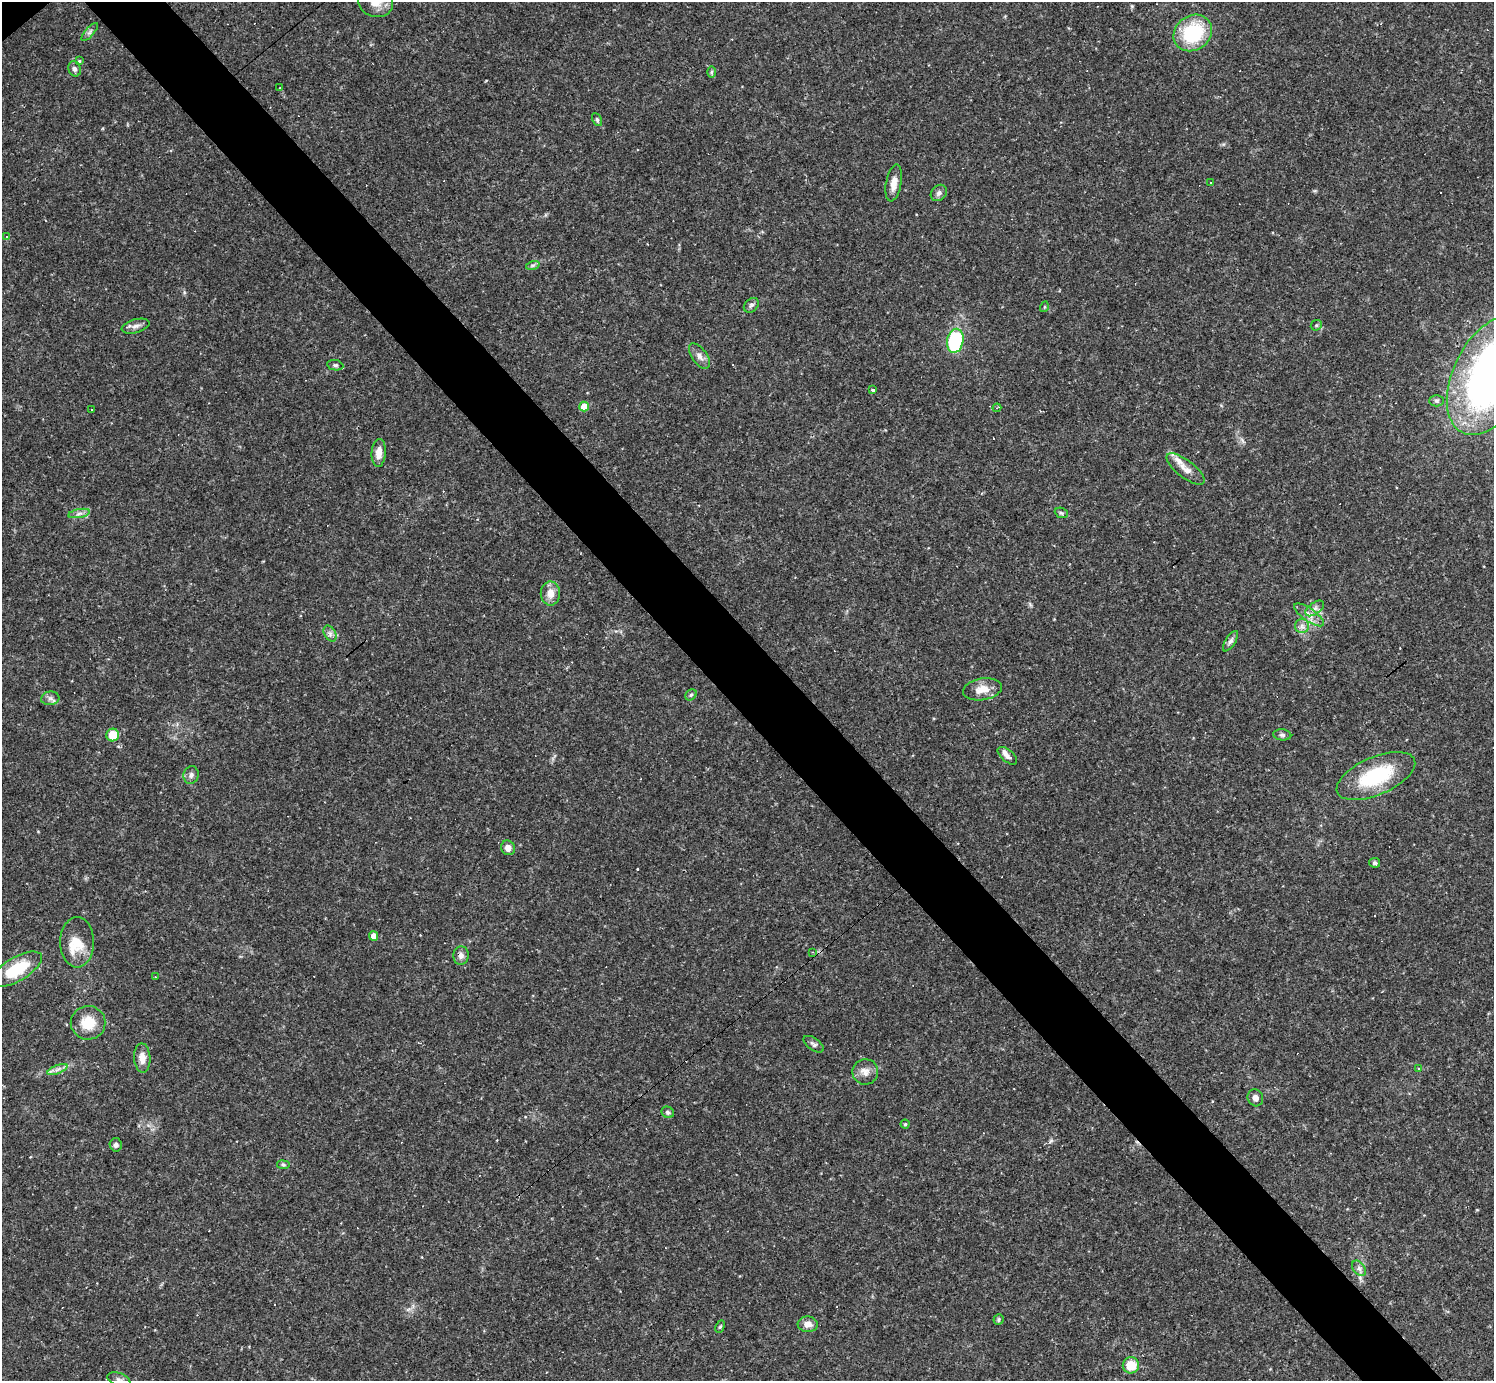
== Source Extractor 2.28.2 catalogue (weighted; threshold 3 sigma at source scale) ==
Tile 6 of 4 x 4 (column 2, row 2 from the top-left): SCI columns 1497-2988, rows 3050-4428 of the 5974 x 5972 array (HDU 1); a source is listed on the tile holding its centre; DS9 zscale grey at full resolution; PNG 1496 x 1383 px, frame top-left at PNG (2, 2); each listed source drawn as its Kron ellipse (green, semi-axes under 4 px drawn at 4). Shown black and unused: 5% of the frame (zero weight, under 2 of 3 exposures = <1% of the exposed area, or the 3 px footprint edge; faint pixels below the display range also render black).
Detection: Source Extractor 2.28.2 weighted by HDU 2 'WHT'; one run over the whole footprint, this tile lists its part. Background 0.0633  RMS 0.0061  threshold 0.0274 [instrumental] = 3 sigma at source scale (4.5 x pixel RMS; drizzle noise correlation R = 1.50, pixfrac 1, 0.05/0.05 arcsec/px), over >= 5 px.
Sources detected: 86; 15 cosmic-ray / hot-pixel residue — neither listed nor drawn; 2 inside a brighter listed object's ellipse — not listed separately; the other 69 listed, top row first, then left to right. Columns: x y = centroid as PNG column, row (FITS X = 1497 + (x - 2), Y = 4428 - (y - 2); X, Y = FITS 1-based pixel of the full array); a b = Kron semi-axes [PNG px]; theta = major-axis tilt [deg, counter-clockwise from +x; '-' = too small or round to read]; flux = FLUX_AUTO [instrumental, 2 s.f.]
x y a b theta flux
375 2 18 14 -19 8.7
90 32 11 4 48 1.8
1193 33 20 17 37 38
79 61 4 4 - 0.78
75 69 8 6 -68 2
711 72 6 4 89 0.86
280 88 2 2 - 0.43
597 120 7 4 -64 1.2
894 183 19 7 79 5.7
1210 183 3 3 - 1.8
939 193 9 7 47 2.2
7 237 3 3 - 2.3
533 265 7 4 18 1.2
751 305 8 6 43 1.7
1044 307 5 3 - 0.57
1316 325 6 5 - 0.96
136 326 14 6 16 3
955 341 12 8 80 44
699 356 15 7 -54 3.6
335 365 8 5 -9 1.2
1492 375 65 37 62 310
873 390 3 3 - 1.3
1437 401 7 5 0 1.4
584 407 5 5 - 12
997 408 4 3 - 0.74
92 410 2 2 - 0.5
379 453 14 7 87 5.8
1186 469 23 8 -38 5.9
79 513 11 4 11 2
1061 513 7 5 -22 1
550 593 12 9 -89 6.5
1315 608 11 5 36 2.4
1309 615 17 6 -35 4.7
1302 626 7 7 - 2.4
330 633 8 5 -59 2.1
1230 641 12 5 57 2.1
982 689 20 10 9 8.1
691 695 6 5 - 1.1
50 698 9 7 5 2.1
113 735 6 6 - 13
1282 735 9 5 -6 1.5
1007 756 12 6 -41 2.8
191 775 9 7 68 2.2
1376 776 42 19 23 43
508 848 7 7 - 4
1375 863 5 5 - 1.3
374 936 5 4 - 6.5
77 942 25 17 90 14
813 952 4 2 - 0.42
461 955 9 7 85 3
17 969 28 12 30 27
155 977 3 2 - 0.44
88 1023 17 16 - 14
814 1044 12 6 -35 1.8
142 1058 14 8 -87 6.1
1418 1068 3 3 - 1.1
57 1069 10 3 21 2
865 1072 13 12 - 5
1255 1098 8 7 - 2.8
668 1112 6 5 - 1.4
905 1124 4 4 - 0.79
116 1145 6 6 - 2
283 1165 6 4 -8 1
1359 1268 9 5 -53 2
999 1319 5 5 - 0.97
808 1324 10 8 -4 4.2
720 1327 6 4 62 0.89
1131 1365 8 8 - 11
119 1380 12 6 -22 2.4
Isophote crosses this tile's border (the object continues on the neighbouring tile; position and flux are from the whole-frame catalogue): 3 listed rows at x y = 375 2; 1492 375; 119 1380